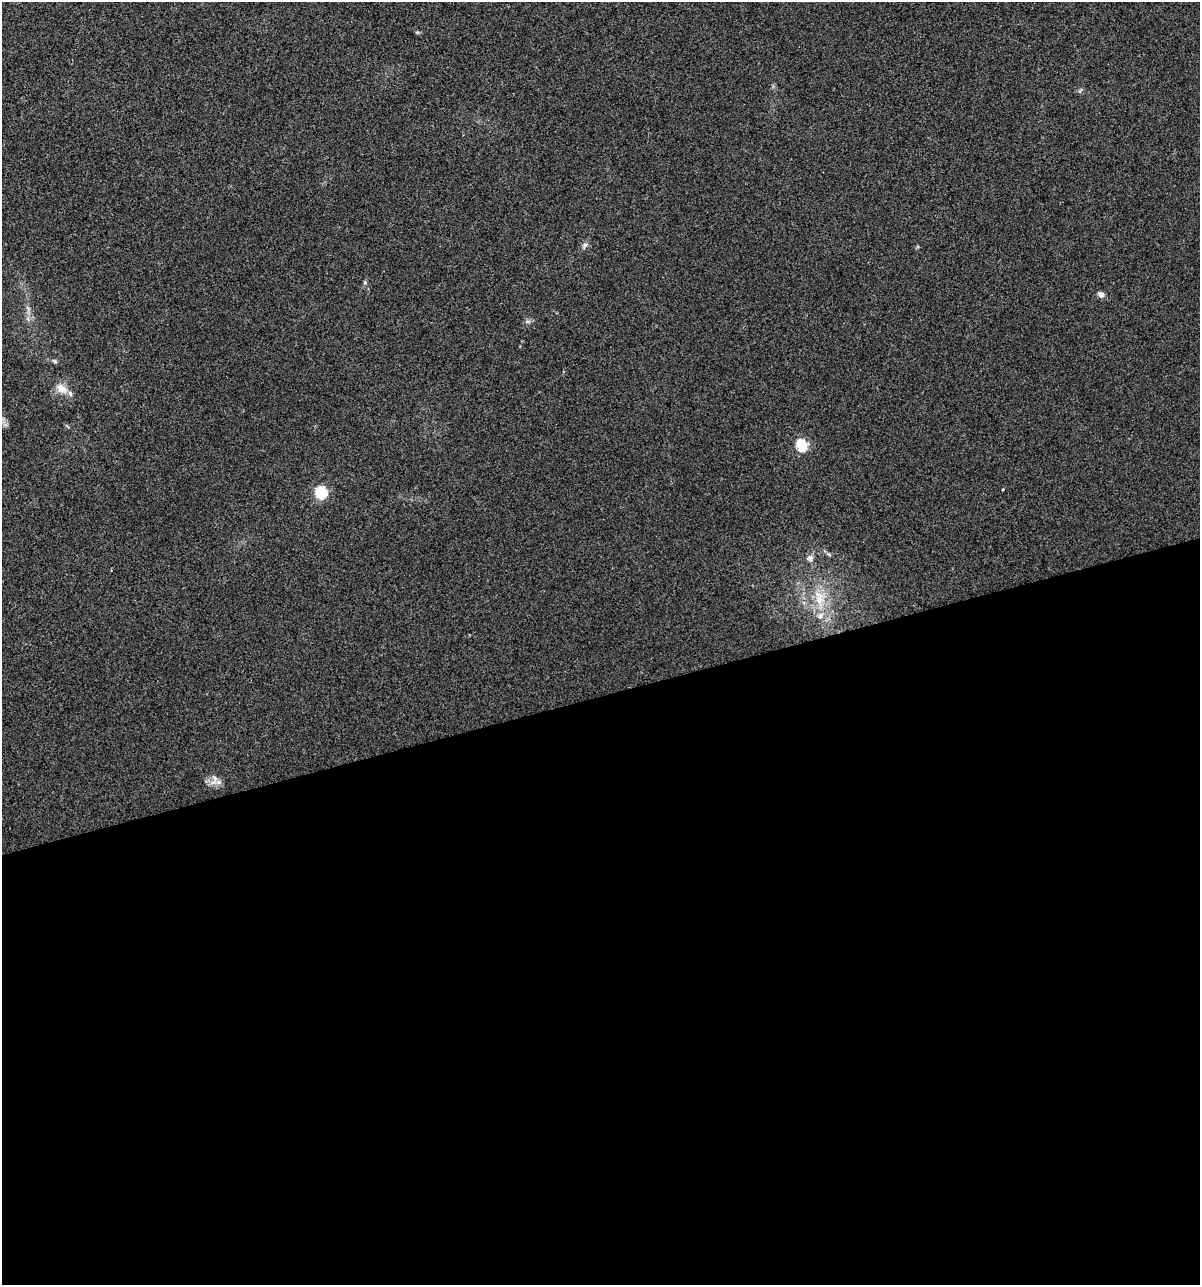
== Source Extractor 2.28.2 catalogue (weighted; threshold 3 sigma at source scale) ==
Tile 15 of 4 x 4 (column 3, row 4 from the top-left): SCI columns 2491-3688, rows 1-1283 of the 4930 x 5133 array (HDU 1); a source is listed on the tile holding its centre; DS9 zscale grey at full resolution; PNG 1202 x 1287 px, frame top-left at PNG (2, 2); no overlay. Shown black and unused: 46% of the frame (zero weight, under 2 of 3 exposures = <1% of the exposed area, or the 3 px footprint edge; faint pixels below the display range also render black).
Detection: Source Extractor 2.28.2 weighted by HDU 2 'WHT'; one run over the whole footprint, this tile lists its part. Background 0.0328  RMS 0.0063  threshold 0.0282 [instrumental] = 3 sigma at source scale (4.5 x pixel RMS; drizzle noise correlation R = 1.50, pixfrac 1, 0.0396/0.0396 arcsec/px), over >= 5 px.
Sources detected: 14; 2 inside a brighter listed object's ellipse — not listed separately; the other 12 listed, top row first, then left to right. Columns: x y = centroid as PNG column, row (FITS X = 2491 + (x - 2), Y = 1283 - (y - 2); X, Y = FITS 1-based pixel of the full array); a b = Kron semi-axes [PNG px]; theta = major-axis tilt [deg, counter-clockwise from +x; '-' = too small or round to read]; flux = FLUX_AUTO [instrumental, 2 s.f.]
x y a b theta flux
585 245 8 6 63 1.8
365 282 5 5 - 0.88
1101 294 8 6 -39 2.7
528 321 7 4 18 1.3
55 361 7 4 -28 1.1
62 389 17 10 -33 6.6
802 445 6 5 - 49
321 493 6 6 - 59
829 554 6 4 -20 0.93
810 558 10 8 86 2.7
819 600 18 11 -82 11
219 782 9 6 -20 2.9